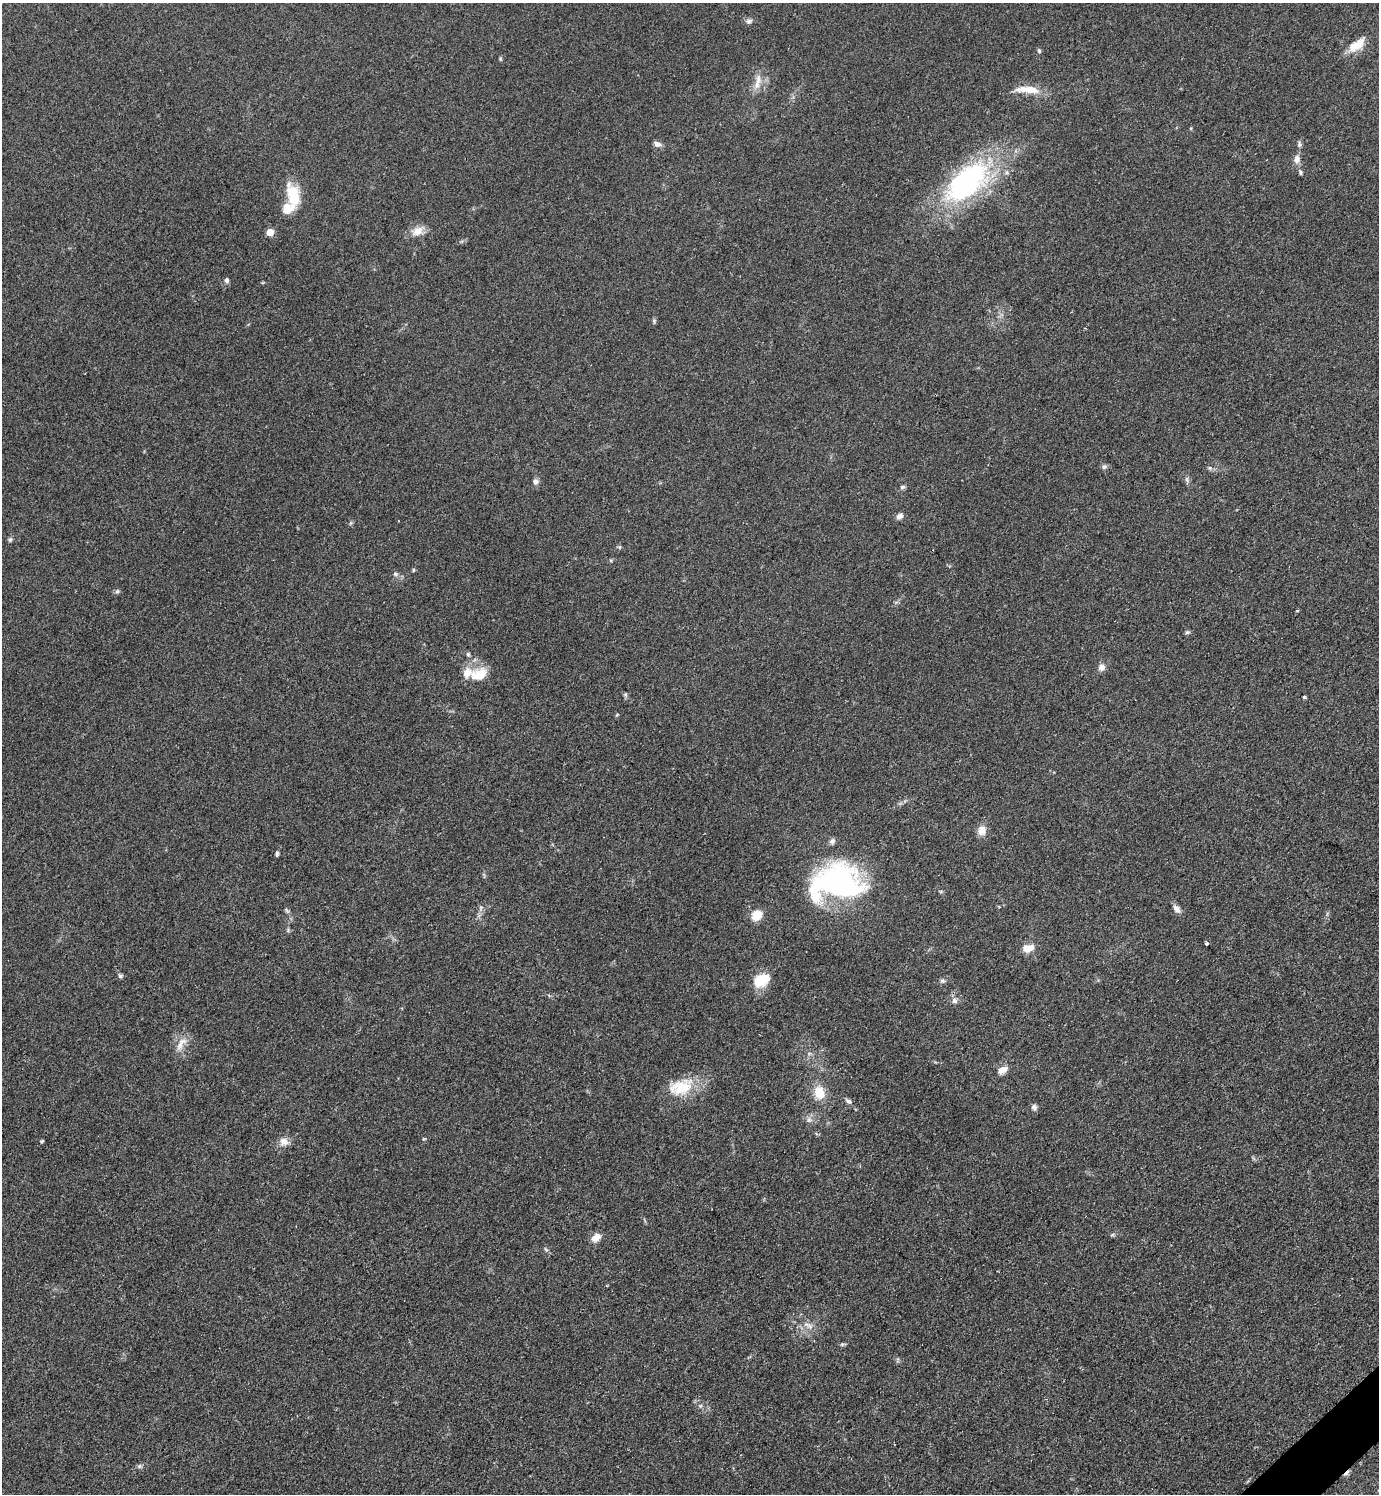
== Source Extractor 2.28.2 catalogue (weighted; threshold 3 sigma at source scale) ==
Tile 6 of 4 x 4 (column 2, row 2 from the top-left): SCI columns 1690-3066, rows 2991-4482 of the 5988 x 5990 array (HDU 1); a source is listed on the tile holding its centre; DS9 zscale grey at full resolution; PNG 1381 x 1496 px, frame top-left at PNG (2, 3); no overlay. Shown black and unused: <1% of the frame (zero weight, under 2 of 3 exposures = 1% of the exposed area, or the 3 px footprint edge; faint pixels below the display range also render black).
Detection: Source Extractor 2.28.2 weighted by HDU 2 'WHT'; one run over the whole footprint, this tile lists its part. Background 0.0801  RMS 0.0074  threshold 0.0331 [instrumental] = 3 sigma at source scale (4.5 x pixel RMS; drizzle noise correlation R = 1.50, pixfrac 1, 0.05/0.05 arcsec/px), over >= 5 px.
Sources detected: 70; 1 cosmic-ray / hot-pixel residue — not listed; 4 inside a brighter listed object's ellipse — not listed separately; the other 65 listed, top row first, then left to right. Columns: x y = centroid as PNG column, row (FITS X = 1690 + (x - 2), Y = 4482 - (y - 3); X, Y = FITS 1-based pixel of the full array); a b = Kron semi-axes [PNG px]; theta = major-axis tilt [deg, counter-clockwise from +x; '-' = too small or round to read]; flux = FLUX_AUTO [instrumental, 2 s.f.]
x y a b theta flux
749 21 8 7 - 2.3
1359 43 19 13 38 9.5
1039 51 6 5 - 1.2
500 59 5 5 - 0.87
757 82 25 7 78 7.4
1030 89 25 12 -12 12
657 144 9 7 -24 3.2
1299 144 8 5 -89 1.8
1297 159 10 8 80 4.4
1300 172 8 5 -67 1.5
967 182 64 33 43 130
293 195 27 14 -75 23
418 231 17 11 23 7.8
270 232 5 5 - 13
227 280 7 6 - 1.8
654 321 6 5 - 1.2
1104 467 7 6 - 1.8
1210 468 6 4 -72 1.1
1187 479 9 4 -82 1.6
536 481 7 7 - 2.6
902 487 7 5 15 1.6
899 516 9 6 46 3.4
10 540 7 5 88 1.4
619 547 6 4 71 0.95
611 560 5 4 - 0.89
413 570 5 4 - 1.1
395 574 7 5 -16 1.8
117 591 6 6 - 1.5
1297 611 3 3 - 2.3
1187 632 6 5 - 1.4
468 654 7 5 -73 1.4
1102 667 9 8 - 3.9
479 675 22 14 20 16
625 695 6 5 - 1.3
1304 697 4 3 - 2.1
982 830 11 9 84 6.8
832 841 8 7 - 2.4
277 854 6 4 83 1.4
836 882 51 32 6 170
481 908 6 6 - 1.7
1177 909 12 7 -49 3.6
287 911 8 4 -58 1.4
757 915 11 9 42 13
1206 943 3 3 - 1.8
1028 948 13 8 9 8.4
120 976 6 5 - 1.6
761 980 18 12 30 20
942 981 7 6 - 1.7
955 1001 8 8 - 2.7
181 1043 21 9 53 7.7
1003 1070 14 8 27 5.5
681 1087 33 19 18 27
819 1093 16 12 -73 14
848 1101 9 6 -28 2.2
1034 1107 7 6 - 2.5
809 1120 8 7 - 2.7
423 1139 4 4 - 0.85
42 1141 4 3 - 1.2
284 1141 12 11 - 5.4
1112 1235 6 4 19 1.1
596 1237 13 8 40 5.9
546 1249 7 5 -32 1.2
806 1324 13 6 -28 4
843 1344 9 3 8 1.2
139 1466 7 5 21 1.6